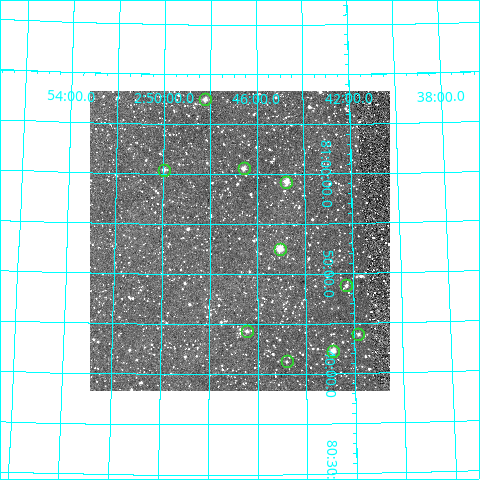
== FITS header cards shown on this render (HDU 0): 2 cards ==
NAXIS1  =                  300
NAXIS2  =                  300

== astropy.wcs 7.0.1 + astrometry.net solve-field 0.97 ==
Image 300 x 300 px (HDU 0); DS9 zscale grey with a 90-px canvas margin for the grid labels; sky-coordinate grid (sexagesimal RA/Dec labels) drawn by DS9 from the SOLVED WCS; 10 Tycho-2 reference stars matched to detected sources circled (green)
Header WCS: RA---TAN/DEC--TAN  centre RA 02:46:44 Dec +80:53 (41.68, +80.89 deg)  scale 6 arcsec/px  FOV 30.0' x 30.0'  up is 0 deg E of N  parity normal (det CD < 0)
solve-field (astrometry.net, Tycho-2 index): VERIFIED the header's WCS against the Tycho-2 star catalogue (verified at 2 index scales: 10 matches each, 0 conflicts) and refined it, rather than solving blind
Solved WCS: RA---TAN-SIP/DEC--TAN-SIP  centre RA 02:46:45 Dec +80:53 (41.69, +80.89 deg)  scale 5.99 arcsec/px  FOV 30.0' x 30.0'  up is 0 deg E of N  parity normal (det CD < 0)
The solver's refit moves the header's centre by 3.2 arcsec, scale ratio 0.999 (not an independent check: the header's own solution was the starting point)
Tycho-2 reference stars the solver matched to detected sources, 10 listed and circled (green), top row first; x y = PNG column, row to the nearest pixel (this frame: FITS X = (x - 90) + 1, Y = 300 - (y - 91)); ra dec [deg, ICRS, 3 dp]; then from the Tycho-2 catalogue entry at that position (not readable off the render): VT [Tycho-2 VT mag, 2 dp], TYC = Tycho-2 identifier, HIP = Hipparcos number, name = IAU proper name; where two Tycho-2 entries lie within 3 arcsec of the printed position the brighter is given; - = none
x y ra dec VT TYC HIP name
205 99 42.060 +81.125 11.15 4520-146-1 - -
244 168 41.645 +81.009 11.00 4520-50-1 - -
164 170 42.496 +81.006 11.65 4520-485-1 - -
286 182 41.189 +80.987 10.38 4520-240-1 - -
280 249 41.266 +80.876 9.42 4520-414-1 - -
346 285 40.572 +80.813 11.79 4520-348-1 - -
247 331 41.614 +80.738 11.72 4520-725-1 - -
358 334 40.457 +80.731 11.97 4520-536-1 - -
333 351 40.727 +80.704 9.78 4520-377-1 - -
287 361 41.200 +80.688 12.22 4520-310-1 - -